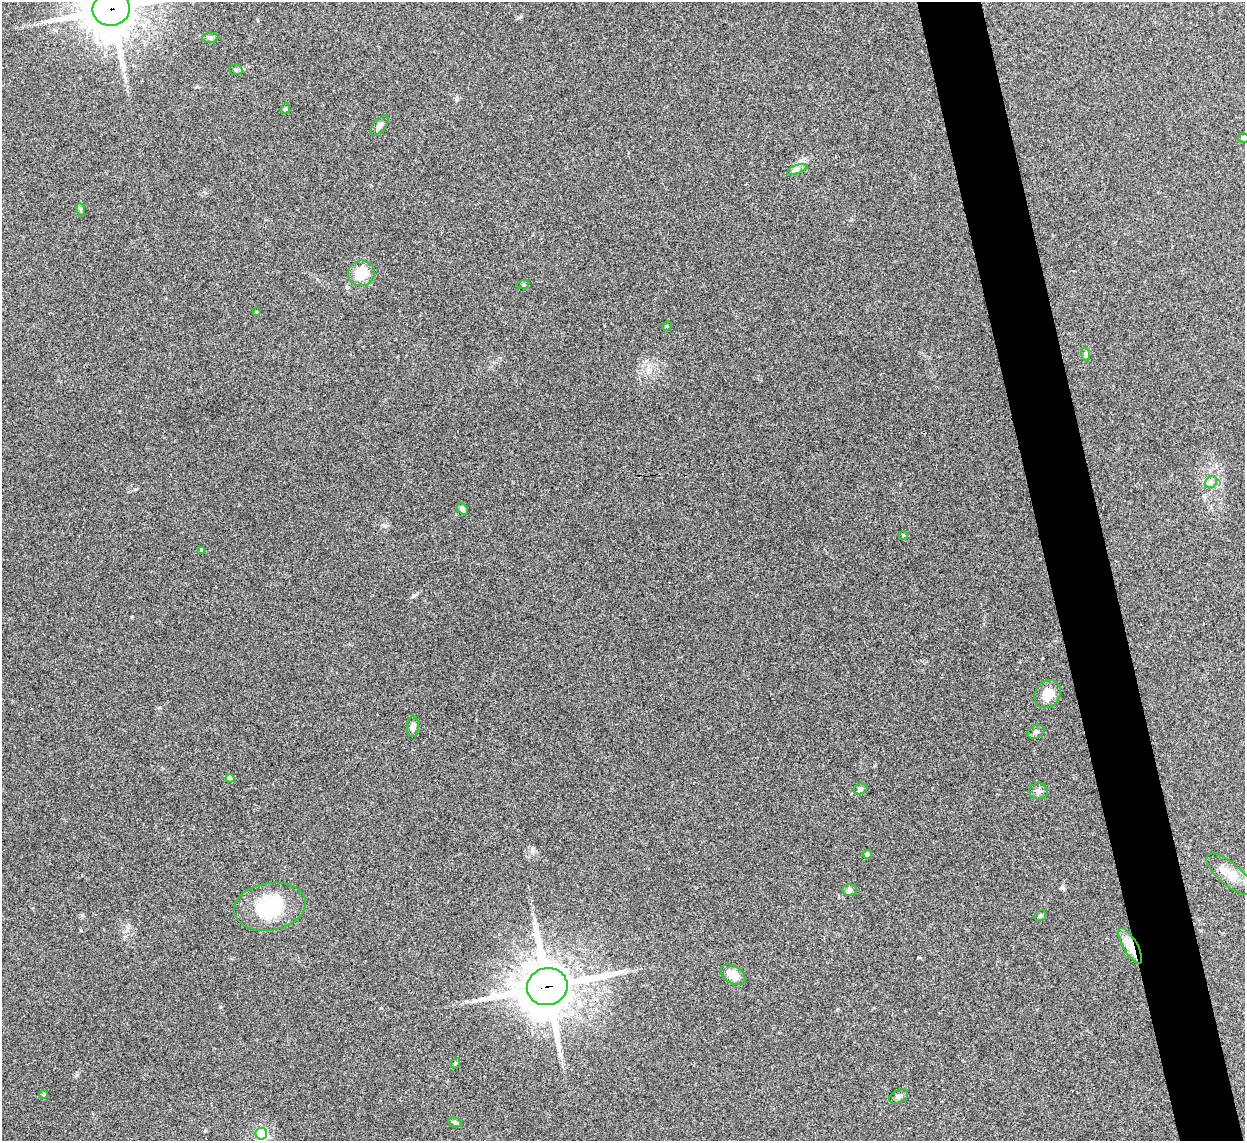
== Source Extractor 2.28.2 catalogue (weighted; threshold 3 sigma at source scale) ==
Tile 6 of 4 x 4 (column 2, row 2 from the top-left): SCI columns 1247-2489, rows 2536-3674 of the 4975 x 4956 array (HDU 1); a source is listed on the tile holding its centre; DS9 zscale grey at full resolution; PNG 1247 x 1143 px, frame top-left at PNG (2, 2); each listed source drawn as its Kron ellipse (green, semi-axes under 4 px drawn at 4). Shown black and unused: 5% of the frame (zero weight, under 3 of 4 exposures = <1% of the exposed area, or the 3 px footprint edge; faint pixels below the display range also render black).
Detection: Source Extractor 2.28.2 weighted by HDU 2 'WHT'; one run over the whole footprint, this tile lists its part. Background 0.166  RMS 0.007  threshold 0.0317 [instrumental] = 3 sigma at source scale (4.5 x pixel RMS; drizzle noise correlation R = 1.50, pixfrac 1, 0.05/0.05 arcsec/px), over >= 5 px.
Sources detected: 36; all 36 listed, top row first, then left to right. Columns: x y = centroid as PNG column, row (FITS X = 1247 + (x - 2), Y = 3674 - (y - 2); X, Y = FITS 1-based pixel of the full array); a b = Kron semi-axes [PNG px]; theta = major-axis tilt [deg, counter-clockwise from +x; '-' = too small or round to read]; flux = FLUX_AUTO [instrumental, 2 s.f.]
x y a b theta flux
111 9 19 17 12 2700
210 38 8 5 2 1.4
236 70 6 5 - 1.1
285 109 5 3 - 0.84
379 126 12 6 51 2.5
1244 138 5 4 - 1.4
797 170 10 3 21 1.6
80 209 6 4 -71 0.99
361 273 13 12 - 14
523 285 6 4 19 0.84
256 312 3 2 - 0.51
667 326 5 4 - 0.72
1085 354 7 4 -72 1.3
1211 482 7 5 45 1.8
462 509 6 4 -51 2.8
903 535 4 3 - 0.91
202 550 4 3 - 0.92
1048 694 15 12 56 9.1
413 726 11 5 85 2.9
1036 732 9 6 27 1.9
230 778 4 4 - 5.7
860 789 7 5 18 1.4
1039 791 9 8 - 2.8
867 854 4 4 - 2.2
1230 874 29 11 -40 11
850 890 7 6 - 1.6
270 907 36 23 10 38
1040 916 6 5 - 1.3
1130 946 20 7 -60 15
733 975 14 8 -32 8
547 987 20 18 16 3100
456 1063 5 3 - 0.75
44 1094 4 4 - 1.3
899 1096 10 6 27 2.2
455 1122 7 5 -17 1.2
261 1134 6 5 - 86
Overlapping masked pixels (flux is a lower limit): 3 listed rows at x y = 111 9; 1130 946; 547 987
Isophote crosses this tile's border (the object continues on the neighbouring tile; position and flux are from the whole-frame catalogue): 2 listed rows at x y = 111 9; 1244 138
Unlisted compact peaks at least as high as the median listed source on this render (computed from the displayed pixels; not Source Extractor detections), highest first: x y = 82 915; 414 595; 1062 888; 532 849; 220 1007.